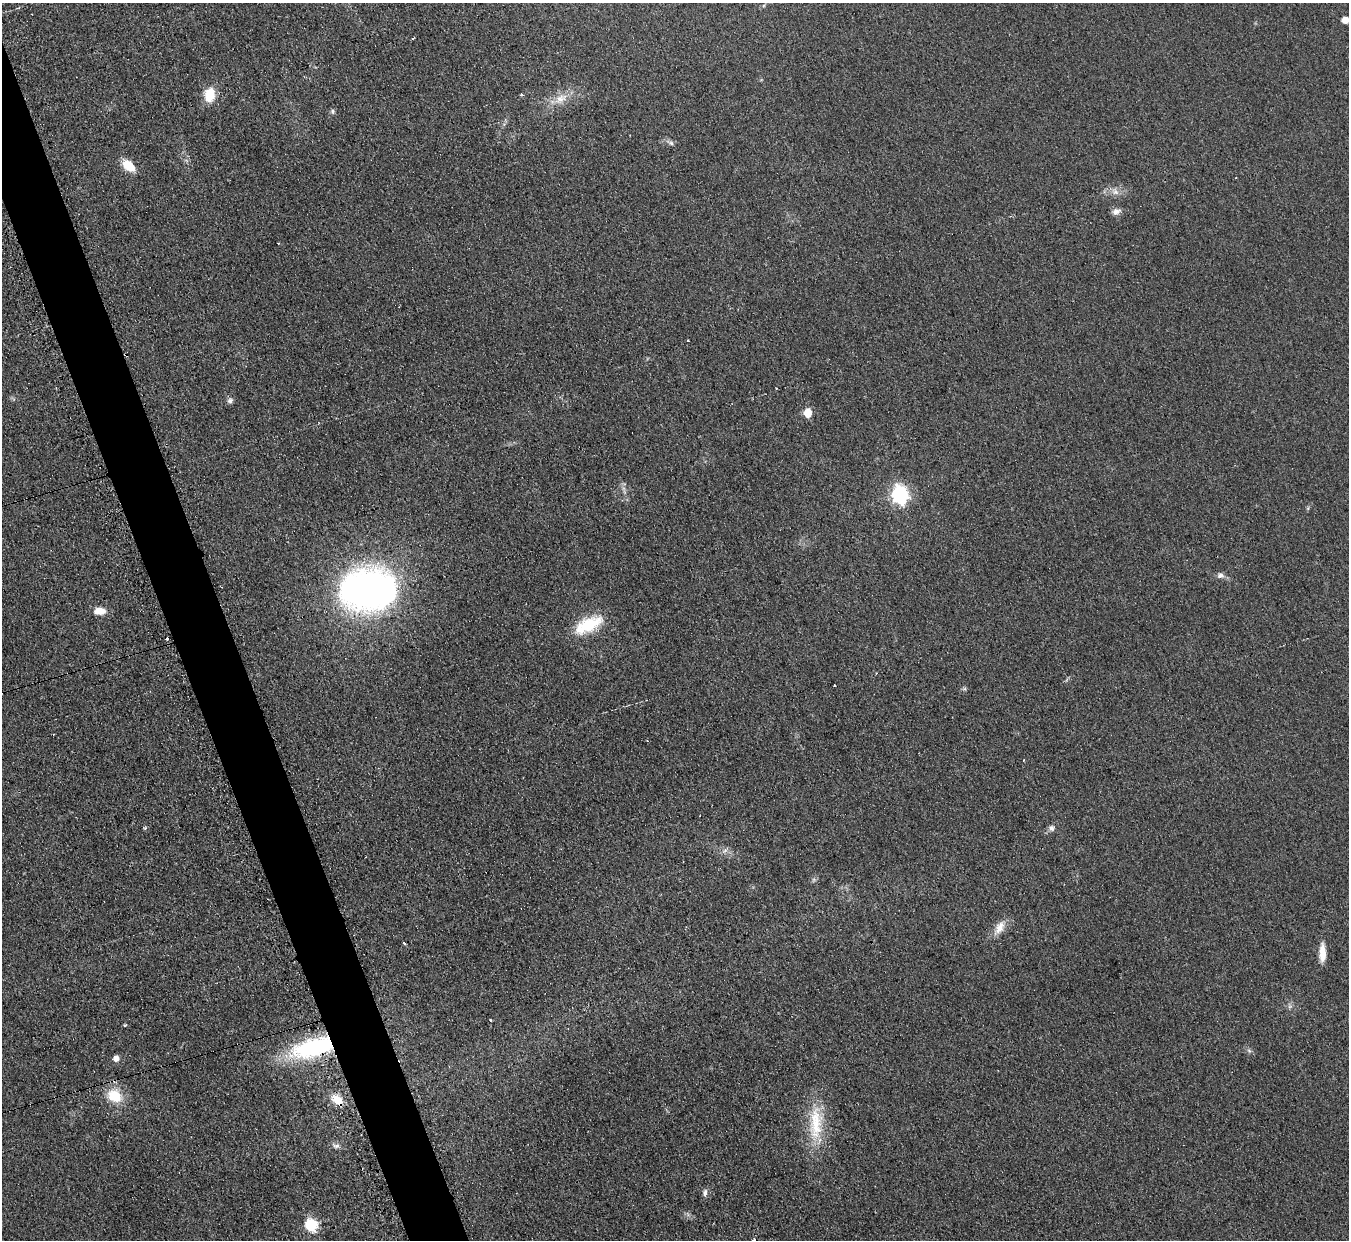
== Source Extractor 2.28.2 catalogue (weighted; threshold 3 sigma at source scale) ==
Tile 11 of 4 x 4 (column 3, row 3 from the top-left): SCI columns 2713-4059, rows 1516-2753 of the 5414 x 5374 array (HDU 1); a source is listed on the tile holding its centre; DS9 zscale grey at full resolution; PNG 1351 x 1242 px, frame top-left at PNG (2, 3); no overlay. Shown black and unused: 4% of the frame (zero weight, under 2 of 3 exposures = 2% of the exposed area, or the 3 px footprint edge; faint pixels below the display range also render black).
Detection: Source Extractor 2.28.2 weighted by HDU 2 'WHT'; one run over the whole footprint, this tile lists its part. Background 0.0903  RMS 0.011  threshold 0.0504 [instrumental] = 3 sigma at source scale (4.5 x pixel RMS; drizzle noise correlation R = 1.50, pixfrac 1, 0.05/0.05 arcsec/px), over >= 5 px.
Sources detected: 43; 5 cosmic-ray / hot-pixel residue — not listed; the other 38 listed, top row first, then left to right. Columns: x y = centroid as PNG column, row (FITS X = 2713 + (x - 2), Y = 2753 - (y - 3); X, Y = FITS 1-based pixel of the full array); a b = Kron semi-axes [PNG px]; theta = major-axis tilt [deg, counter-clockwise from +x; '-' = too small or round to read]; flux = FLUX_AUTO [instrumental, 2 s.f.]
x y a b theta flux
1345 20 5 5 - 13
413 38 4 2 - 1.3
210 95 14 10 82 27
521 95 4 3 - 1.2
561 99 19 11 28 16
333 111 7 5 -83 2.1
671 143 10 6 -32 3.6
128 165 14 9 -42 24
1115 192 10 7 -44 6
1116 211 13 7 15 5.3
688 341 2 2 - 1.4
230 401 8 7 - 3.6
808 413 6 5 - 30
900 495 8 7 - 330
1308 508 6 4 72 1.5
1220 575 9 8 - 4.6
368 589 42 31 5 580
99 611 13 8 -1 12
588 625 32 14 26 51
167 639 3 3 - 9.3
964 689 6 4 17 1.7
145 828 5 4 - 1.3
1051 828 8 7 - 4
724 851 10 4 34 3.2
999 928 21 11 59 14
1322 953 21 7 -90 15
1290 1006 7 4 19 2.3
491 1020 3 2 - 1.2
313 1048 51 19 15 130
1249 1051 6 5 - 2.3
116 1058 6 5 - 8
114 1096 19 16 -37 30
337 1100 14 10 -43 16
816 1123 51 18 87 53
336 1146 12 7 -14 4.2
705 1193 9 7 76 4.2
311 1225 6 6 - 140
754 1240 4 3 - 2.7
Overlapping masked pixels (flux is a lower limit): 2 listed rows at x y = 313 1048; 337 1100
Isophote crosses this tile's border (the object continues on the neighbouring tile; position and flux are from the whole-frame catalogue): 1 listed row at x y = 754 1240